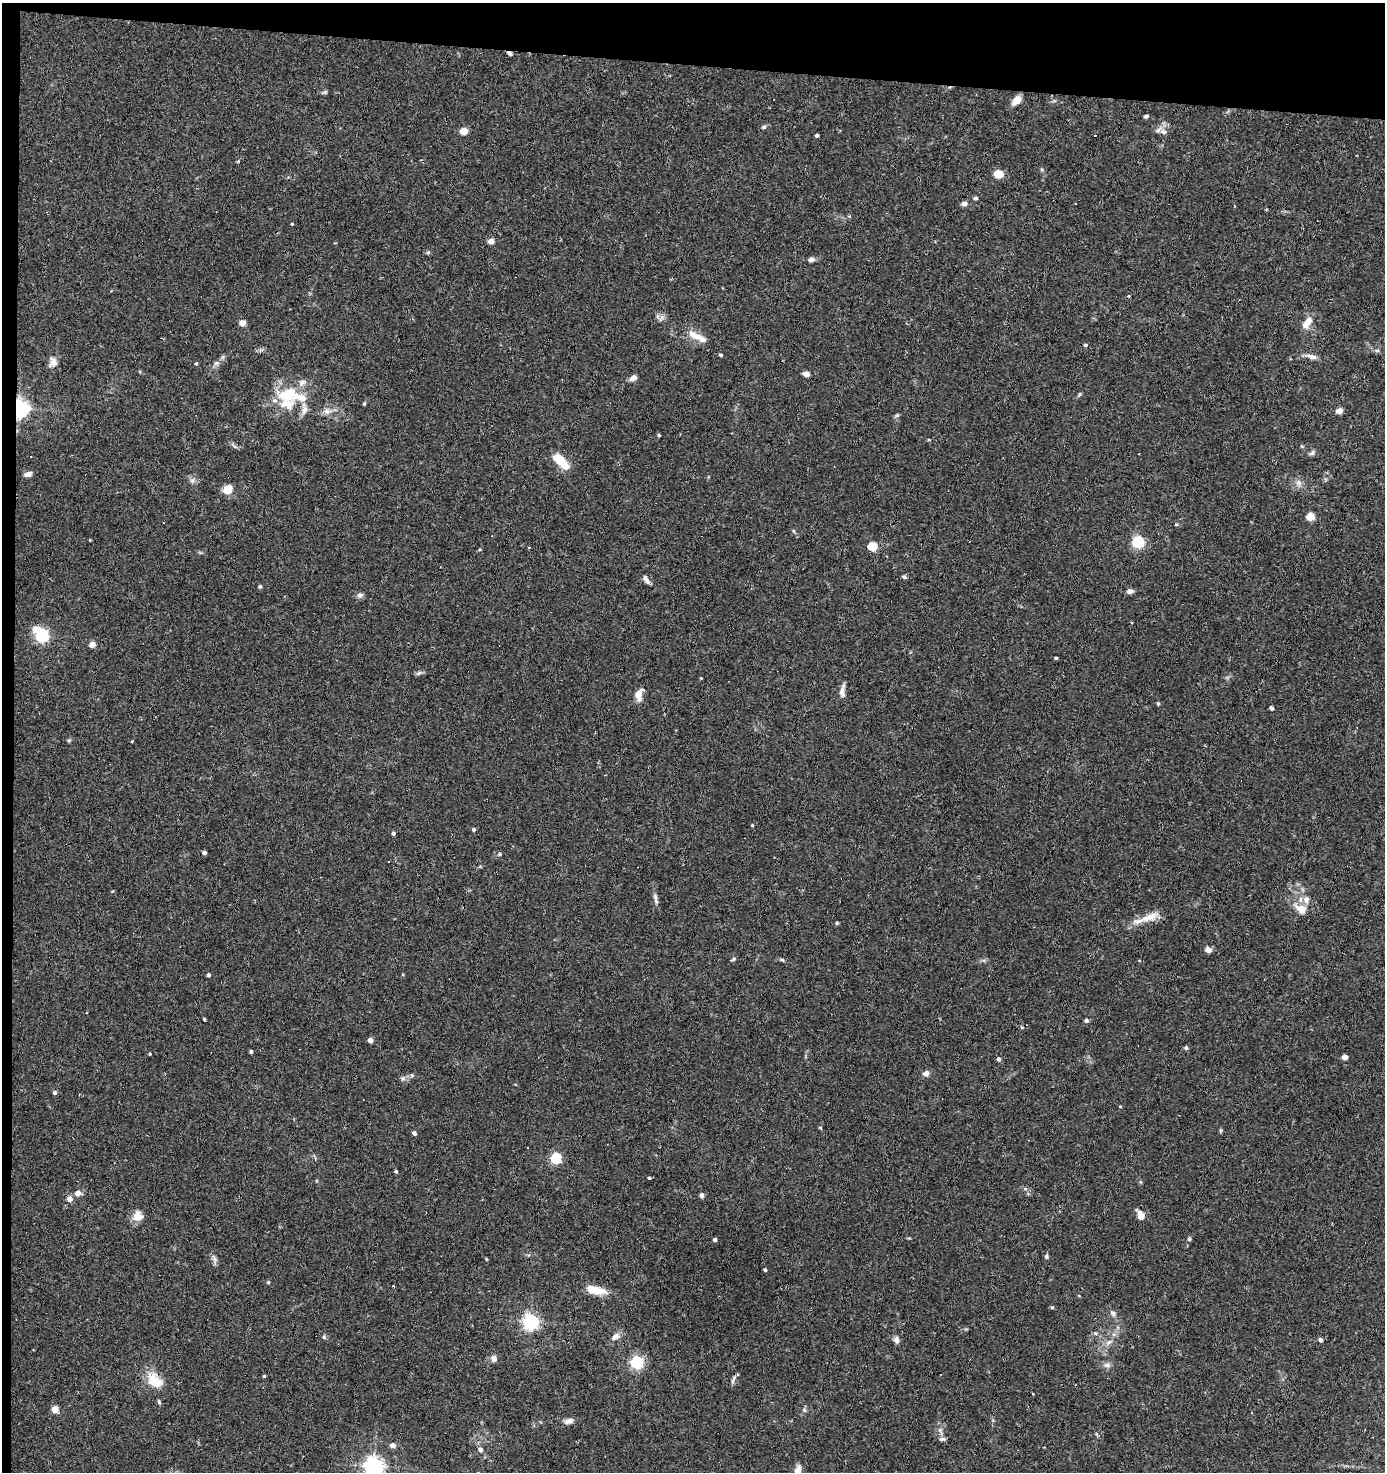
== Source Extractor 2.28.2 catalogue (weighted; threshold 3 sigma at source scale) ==
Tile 1 of 3 x 3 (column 1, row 1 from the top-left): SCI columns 188-1570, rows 2941-4410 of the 4435 x 4410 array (HDU 1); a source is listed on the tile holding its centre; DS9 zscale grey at full resolution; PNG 1387 x 1474 px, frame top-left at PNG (2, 3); no overlay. Shown black and unused: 5% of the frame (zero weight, under 2 of 3 exposures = <1% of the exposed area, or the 3 px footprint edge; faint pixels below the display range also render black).
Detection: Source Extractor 2.28.2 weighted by HDU 2 'WHT'; one run over the whole footprint, this tile lists its part. Background 0.0536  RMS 0.0051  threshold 0.023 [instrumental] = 3 sigma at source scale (4.5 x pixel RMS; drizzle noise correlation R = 1.50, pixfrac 1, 0.05/0.05 arcsec/px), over >= 5 px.
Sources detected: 148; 6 cosmic-ray / hot-pixel residue — not listed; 7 inside a brighter listed object's ellipse — not listed separately; the other 135 listed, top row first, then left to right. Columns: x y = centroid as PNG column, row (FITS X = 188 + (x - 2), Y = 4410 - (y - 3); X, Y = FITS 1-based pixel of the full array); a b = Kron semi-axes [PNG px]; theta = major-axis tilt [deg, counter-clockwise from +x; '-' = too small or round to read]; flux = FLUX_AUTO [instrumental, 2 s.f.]
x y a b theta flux
509 53 8 4 -29 1.1
324 92 10 3 25 0.76
1017 100 12 8 49 3.9
1146 116 4 3 - 1.4
764 127 5 5 - 1.1
464 131 5 5 - 11
1163 132 11 7 -17 2.4
817 135 4 3 - 1
1095 135 3 2 - 0.77
999 174 8 7 - 7.9
975 198 5 4 - 1.1
964 204 5 4 - 3.3
849 216 3 3 - 0.83
292 224 3 3 - 0.43
491 241 5 4 - 4.9
428 252 5 5 - 0.75
811 259 6 5 - 1.9
1129 296 5 3 - 0.45
661 318 10 4 56 1.2
242 323 7 6 - 2.5
1307 323 17 9 57 5.2
696 336 20 9 -25 6.3
1085 345 5 4 - 0.86
1377 350 6 4 -18 0.76
721 355 4 3 - 0.9
1311 356 16 6 -13 3
53 362 13 10 79 3.1
216 363 8 6 16 1.5
196 364 4 4 - 0.61
806 374 7 5 -14 2.2
633 378 9 6 31 2.2
287 395 26 25 - 21
364 404 6 4 2 0.5
19 408 6 5 - 260
327 411 9 8 - 2.6
1339 411 5 4 - 6
897 415 7 4 29 0.84
659 435 4 4 - 0.57
929 440 5 3 - 0.43
1312 453 9 5 36 1.3
31 456 2 2 - 0.41
561 461 15 7 -47 17
28 474 9 6 19 2.1
192 481 7 6 - 1.4
1298 483 11 7 -84 2.3
227 489 10 9 - 6.1
1310 517 5 5 - 13
1176 524 5 3 - 0.52
1138 542 6 5 - 68
873 546 5 5 - 23
904 576 8 4 -20 1
646 580 14 5 -55 2
260 586 4 4 - 0.84
1130 591 7 5 1 2.3
360 595 7 7 - 1.8
35 629 6 6 - 5.7
42 636 6 6 - 90
92 644 5 4 - 5.9
1056 658 3 3 - 0.79
419 673 9 5 27 1.1
701 678 3 3 - 0.38
842 691 15 6 84 3
639 695 16 8 73 4
1158 704 5 4 - 0.63
1271 708 4 3 - 2
132 741 3 3 - 0.37
752 825 4 3 - 0.53
474 830 4 4 - 1
393 833 4 4 - 1.1
204 853 5 4 - 1.1
500 854 5 5 - 0.93
656 901 9 5 -68 1.6
1300 909 21 11 -31 6.3
1149 917 32 10 18 8
837 923 4 4 - 0.57
1208 950 5 4 - 5
733 959 7 3 25 0.73
782 960 7 4 -13 0.83
208 975 4 4 - 1.2
204 1019 3 2 - 0.59
1086 1020 4 4 - 1.1
1022 1027 4 3 - 0.67
370 1040 4 4 - 3.3
1186 1048 5 5 - 0.97
251 1052 4 3 - 1.1
150 1054 4 3 - 0.53
1345 1057 4 4 - 3.7
999 1059 5 4 - 1.3
926 1073 7 7 - 2.2
403 1078 7 5 -46 1.2
55 1092 4 4 - 1.3
1120 1106 4 3 - 0.43
820 1127 5 3 - 0.43
1220 1131 7 3 90 0.65
414 1133 4 4 - 1.8
556 1158 5 5 - 46
396 1171 4 3 - 0.75
649 1178 3 3 - 0.74
78 1193 5 5 - 3.9
702 1195 6 5 - 1.3
69 1199 5 4 - 4.8
1140 1215 12 7 -62 3.7
138 1216 13 12 - 5
1189 1239 6 4 77 0.91
715 1240 4 4 - 1.4
1046 1256 6 5 - 1
214 1258 12 6 -63 1.8
765 1270 4 3 - 0.77
268 1282 4 4 - 0.71
595 1290 24 9 -13 8.5
1052 1307 5 4 - 0.63
1113 1313 8 6 -56 1.6
530 1322 6 6 - 160
1095 1333 6 4 -42 0.74
324 1337 5 5 - 0.77
615 1337 10 7 34 2.9
896 1340 8 7 - 2
1320 1340 4 4 - 1.7
1109 1342 10 5 27 1.8
494 1359 8 7 - 1.9
637 1363 6 5 - 88
1107 1365 10 7 6 2
264 1376 4 4 - 0.58
733 1379 12 4 67 1.4
155 1380 25 16 -42 10
159 1402 6 4 -73 0.75
55 1409 5 4 - 8.8
804 1410 6 5 - 0.91
569 1421 12 7 15 2.3
940 1431 12 5 -69 1.9
1097 1434 6 4 74 0.63
392 1445 4 4 - 3.6
480 1449 6 5 - 1.7
374 1466 6 6 - 240
798 1470 8 6 64 3.6
Overlapping masked pixels (flux is a lower limit): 2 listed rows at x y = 509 53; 19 408
Isophote crosses this tile's border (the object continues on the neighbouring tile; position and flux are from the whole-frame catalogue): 2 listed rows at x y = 374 1466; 798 1470